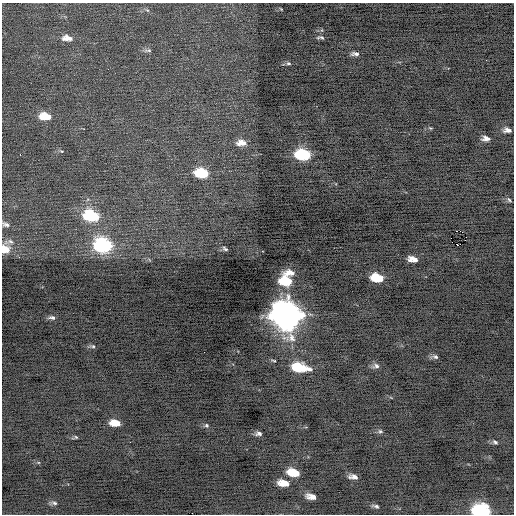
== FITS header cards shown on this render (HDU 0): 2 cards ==
NAXIS1  =                  512 / Axis length
NAXIS2  =                  512 / Axis length

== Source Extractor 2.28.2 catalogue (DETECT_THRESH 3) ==
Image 512 x 512 px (HDU 0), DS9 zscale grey, 1 PNG px = 1 image px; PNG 516 x 516 px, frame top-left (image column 1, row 512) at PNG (2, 3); no overlay
Background -0.415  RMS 0.73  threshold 2.19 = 3 sigma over >= 5 px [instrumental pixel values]
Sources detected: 53; all 53 listed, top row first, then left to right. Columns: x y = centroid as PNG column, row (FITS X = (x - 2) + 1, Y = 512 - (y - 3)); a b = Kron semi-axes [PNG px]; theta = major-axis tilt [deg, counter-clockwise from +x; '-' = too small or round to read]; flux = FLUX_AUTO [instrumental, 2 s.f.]
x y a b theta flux
281 9 4 2 - 45
147 10 7 4 -43 81
320 37 10 5 -5 120
67 38 14 7 -4 400
148 50 12 5 4 130
355 54 9 4 0 180
288 63 7 5 -14 95
45 116 13 8 -6 890
430 128 5 4 - 52
507 130 9 5 -6 240
486 138 9 6 -4 250
241 143 12 7 -1 420
61 151 5 4 - 53
20 155 3 2 - 96
303 155 11 7 -6 4000
202 173 11 7 -6 2300
509 200 7 4 -46 75
91 216 13 8 -12 3600
6 224 10 6 -18 160
460 231 2 2 - 28
451 238 2 2 - 190
10 241 13 7 -7 210
103 245 13 9 -12 6800
458 245 2 2 - 390
5 249 9 8 - 710
225 249 8 5 -33 120
19 257 2 2 - 170
413 259 10 5 -12 370
290 273 14 6 -1 440
377 278 11 7 -9 1400
286 281 11 8 -6 1800
286 315 14 12 -20 64000
52 318 10 6 -6 170
93 346 8 5 3 110
435 357 8 6 -18 150
274 361 6 3 -15 61
376 366 11 7 5 190
299 368 13 8 -9 1900
309 369 6 5 - 170
115 423 11 6 -6 690
206 425 7 6 - 100
380 431 7 6 - 110
258 434 9 6 -2 170
75 437 8 4 11 84
130 442 2 2 - 130
495 442 7 5 -36 110
294 473 12 7 -13 1100
353 477 9 5 -11 280
284 483 12 7 -11 650
311 497 10 5 -13 380
54 503 11 5 1 140
376 506 9 4 -17 130
481 511 12 8 -9 6000
At the frame edge (FLAGS 8, measured only in part): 3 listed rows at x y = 6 224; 5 249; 481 511